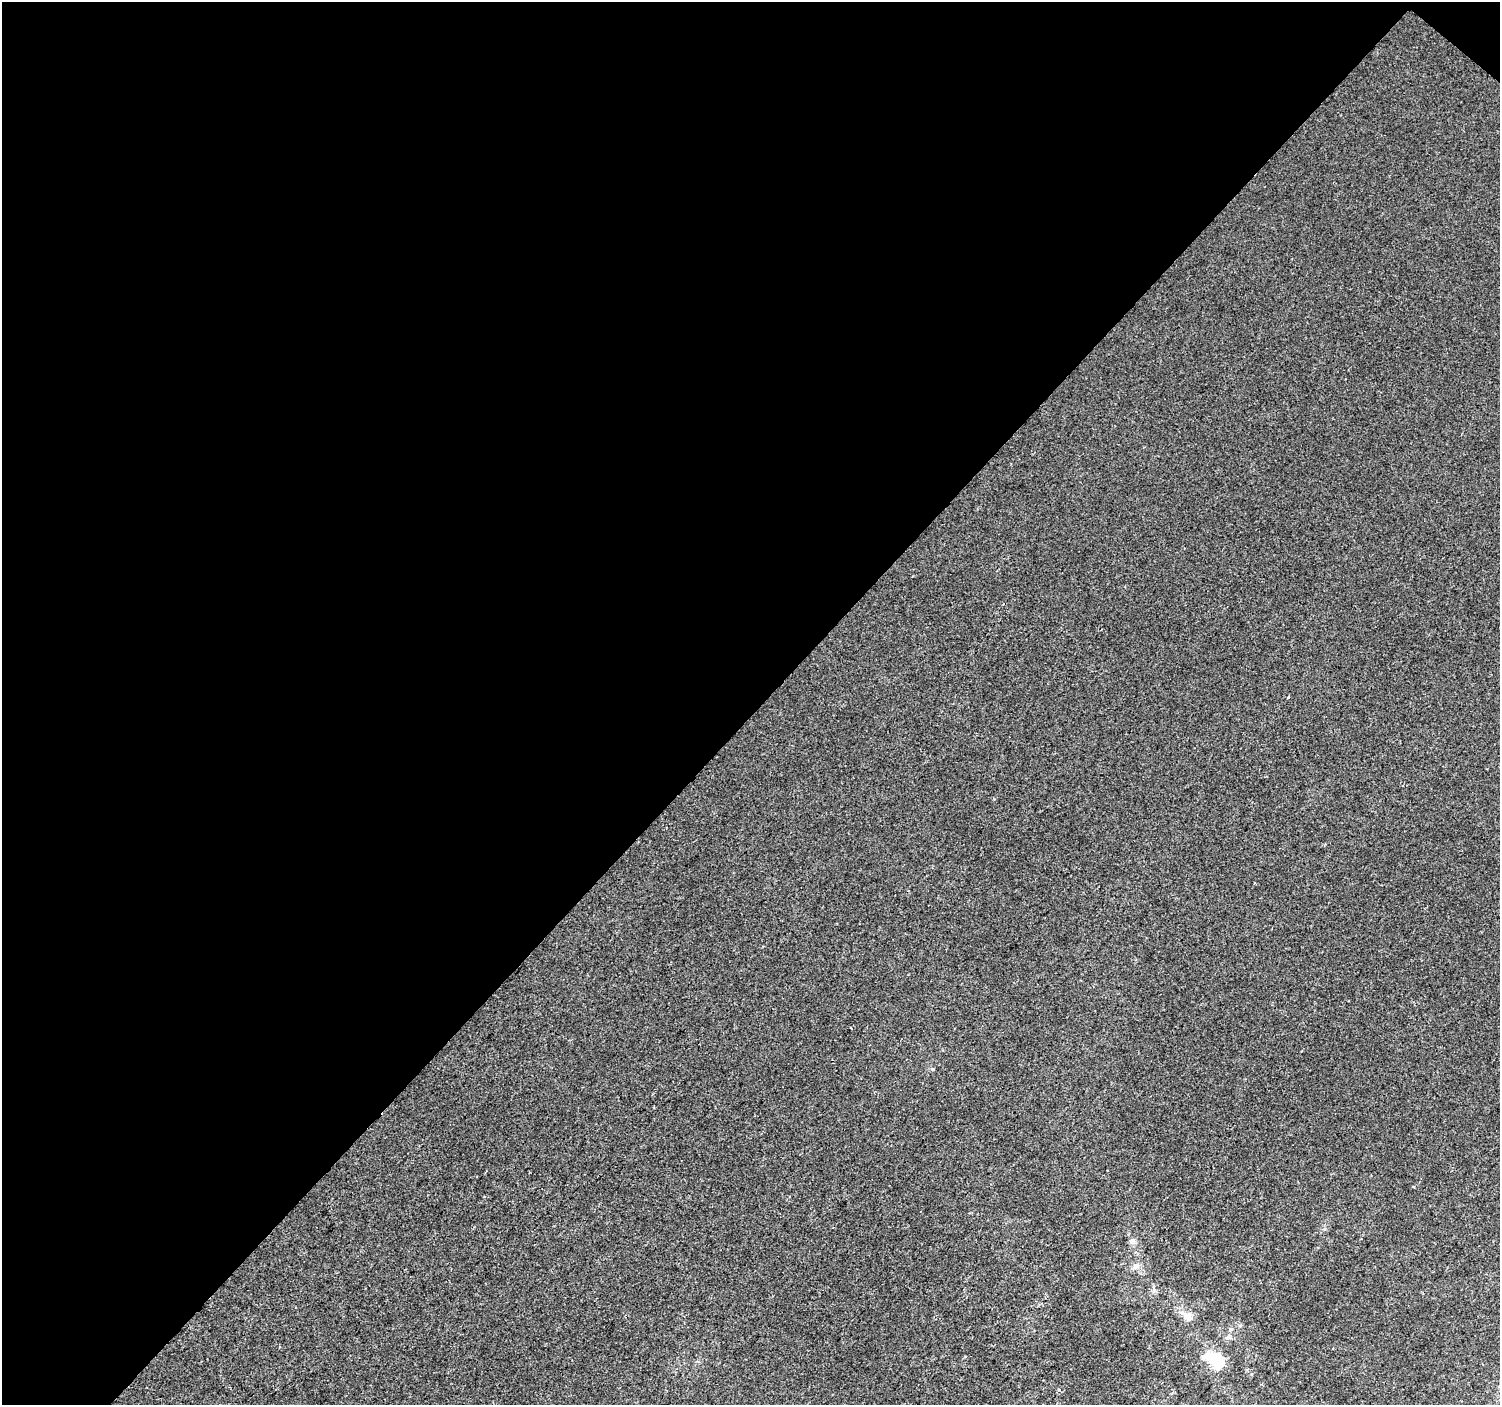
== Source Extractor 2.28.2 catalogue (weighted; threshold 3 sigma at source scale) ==
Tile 1 of 2 x 2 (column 1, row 1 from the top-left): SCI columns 1-1498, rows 1511-2913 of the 2996 x 3002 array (HDU 1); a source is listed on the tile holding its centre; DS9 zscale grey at full resolution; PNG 1502 x 1407 px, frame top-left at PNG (2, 2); no overlay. Shown black and unused: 51% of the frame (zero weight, under 2 of 3 exposures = <1% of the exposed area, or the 3 px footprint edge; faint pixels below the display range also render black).
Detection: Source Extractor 2.28.2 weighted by HDU 2 'WHT'; one run over the whole footprint, this tile lists its part. Background 1.40e-04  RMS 0.0041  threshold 0.0182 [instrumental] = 3 sigma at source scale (4.5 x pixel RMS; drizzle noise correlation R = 1.50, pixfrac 1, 0.0396/0.0396 arcsec/px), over >= 5 px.
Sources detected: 6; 1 inside a brighter listed object's ellipse — not listed separately; the other 5 listed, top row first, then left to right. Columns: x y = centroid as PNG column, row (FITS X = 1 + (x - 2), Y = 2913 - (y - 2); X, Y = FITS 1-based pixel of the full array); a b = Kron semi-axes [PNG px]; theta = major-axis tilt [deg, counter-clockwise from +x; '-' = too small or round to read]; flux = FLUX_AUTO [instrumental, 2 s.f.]
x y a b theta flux
1288 697 3 3 - 0.84
1132 1241 8 7 - 1.4
1135 1266 11 8 39 2.1
1188 1317 12 10 -41 3.3
1216 1359 24 17 -19 10